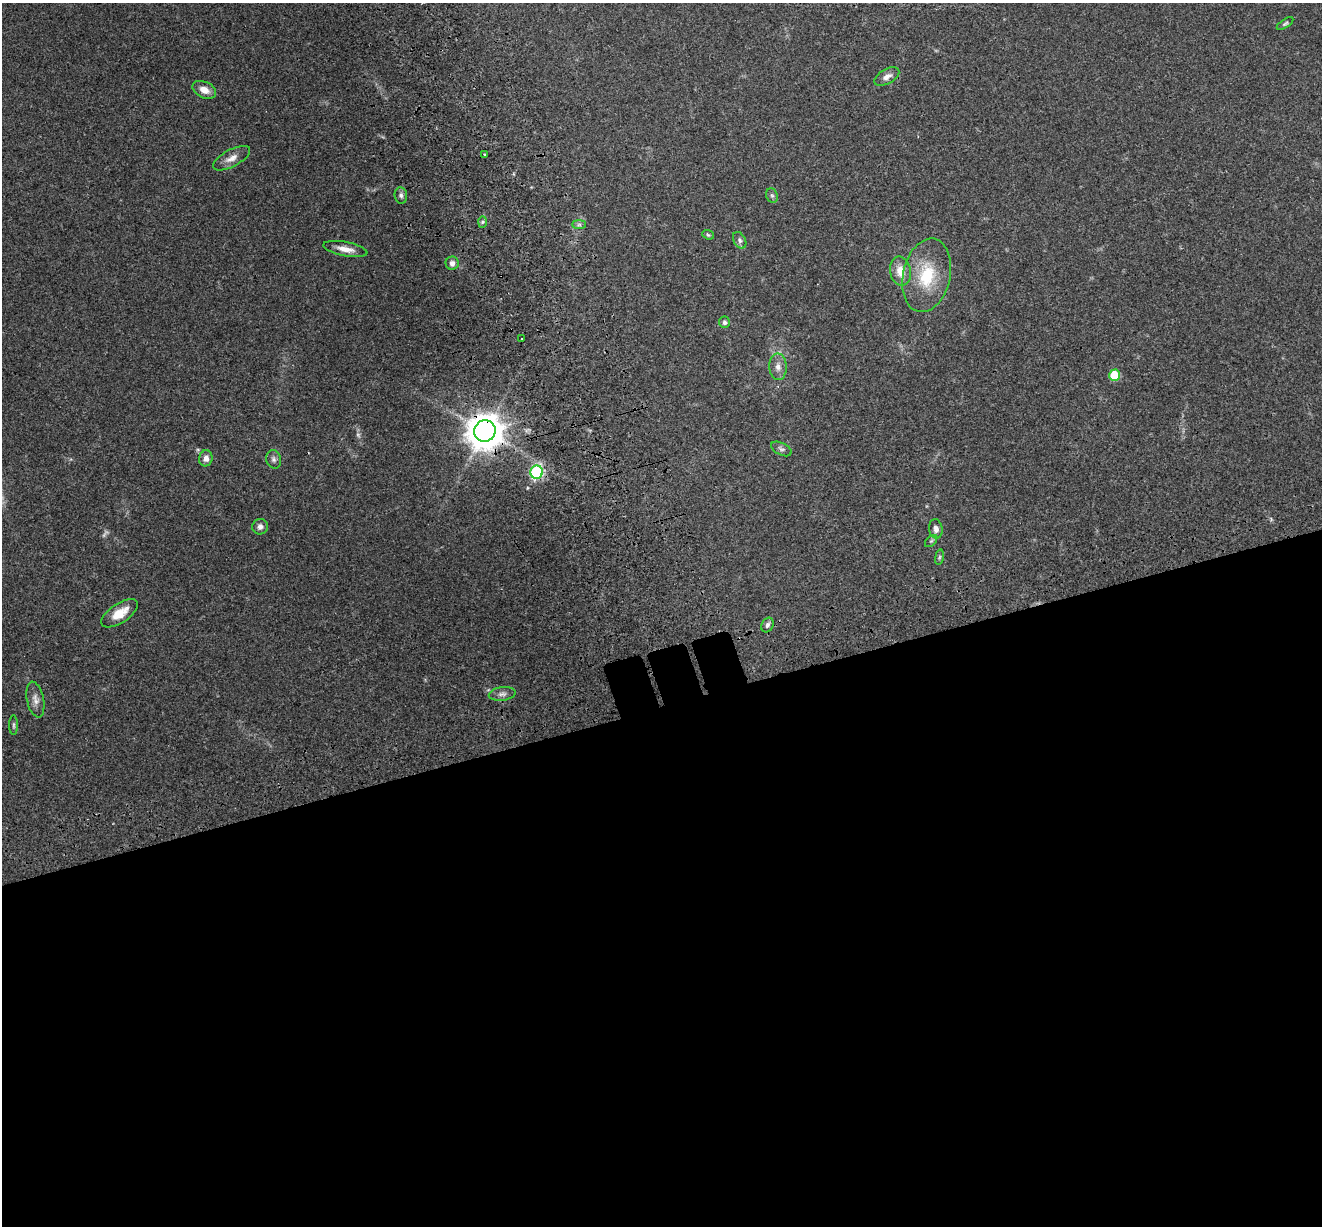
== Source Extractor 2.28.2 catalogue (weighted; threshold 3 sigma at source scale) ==
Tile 15 of 4 x 4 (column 3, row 4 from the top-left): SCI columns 2763-4082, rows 257-1480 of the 5522 x 5357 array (HDU 1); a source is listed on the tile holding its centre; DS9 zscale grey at full resolution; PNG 1324 x 1228 px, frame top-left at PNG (2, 3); each listed source drawn as its Kron ellipse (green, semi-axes under 4 px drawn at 4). Shown black and unused: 43% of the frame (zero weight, under 3 of 4 exposures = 9% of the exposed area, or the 3 px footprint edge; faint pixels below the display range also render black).
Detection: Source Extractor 2.28.2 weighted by HDU 2 'WHT'; one run over the whole footprint, this tile lists its part. Background 0.176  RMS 0.007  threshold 0.0315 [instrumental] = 3 sigma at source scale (4.5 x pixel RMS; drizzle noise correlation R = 1.50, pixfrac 1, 0.0396/0.0396 arcsec/px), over >= 5 px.
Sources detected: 35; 2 too faint to see at this stretch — neither listed nor drawn; the other 33 listed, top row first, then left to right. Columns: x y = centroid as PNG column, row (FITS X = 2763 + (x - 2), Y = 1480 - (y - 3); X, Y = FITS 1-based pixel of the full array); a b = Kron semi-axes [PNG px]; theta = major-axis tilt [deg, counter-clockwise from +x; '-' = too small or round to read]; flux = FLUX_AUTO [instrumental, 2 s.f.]
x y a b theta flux
1285 24 9 4 34 1.3
887 76 13 7 30 4
204 90 12 8 -26 6.8
485 154 3 2 - 1
232 158 20 8 28 6.1
401 195 8 6 -84 2.1
772 195 7 5 -67 1.5
482 222 6 4 88 1.1
579 225 7 4 0 1.7
708 235 6 4 -22 0.99
740 240 9 6 -61 2
345 249 22 7 -11 7.2
452 263 6 6 - 3
900 271 15 10 -79 10
927 275 37 23 78 34
725 322 5 5 - 2.2
522 339 3 2 - 1.1
778 367 13 8 -88 4.5
1115 375 5 5 - 27
485 431 11 10 - 1600
781 449 11 6 -28 2.1
206 458 8 6 81 4.3
274 459 9 7 -75 2.4
537 472 6 6 - 93
260 527 8 7 - 3
936 529 10 6 -81 3
931 541 7 4 44 1.3
939 557 8 4 81 1.1
120 613 21 9 33 13
767 625 8 5 65 2
502 694 13 6 6 3.1
35 699 18 8 -78 4.8
14 725 10 4 90 1.3
Overlapping masked pixels (flux is a lower limit): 1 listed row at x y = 485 431